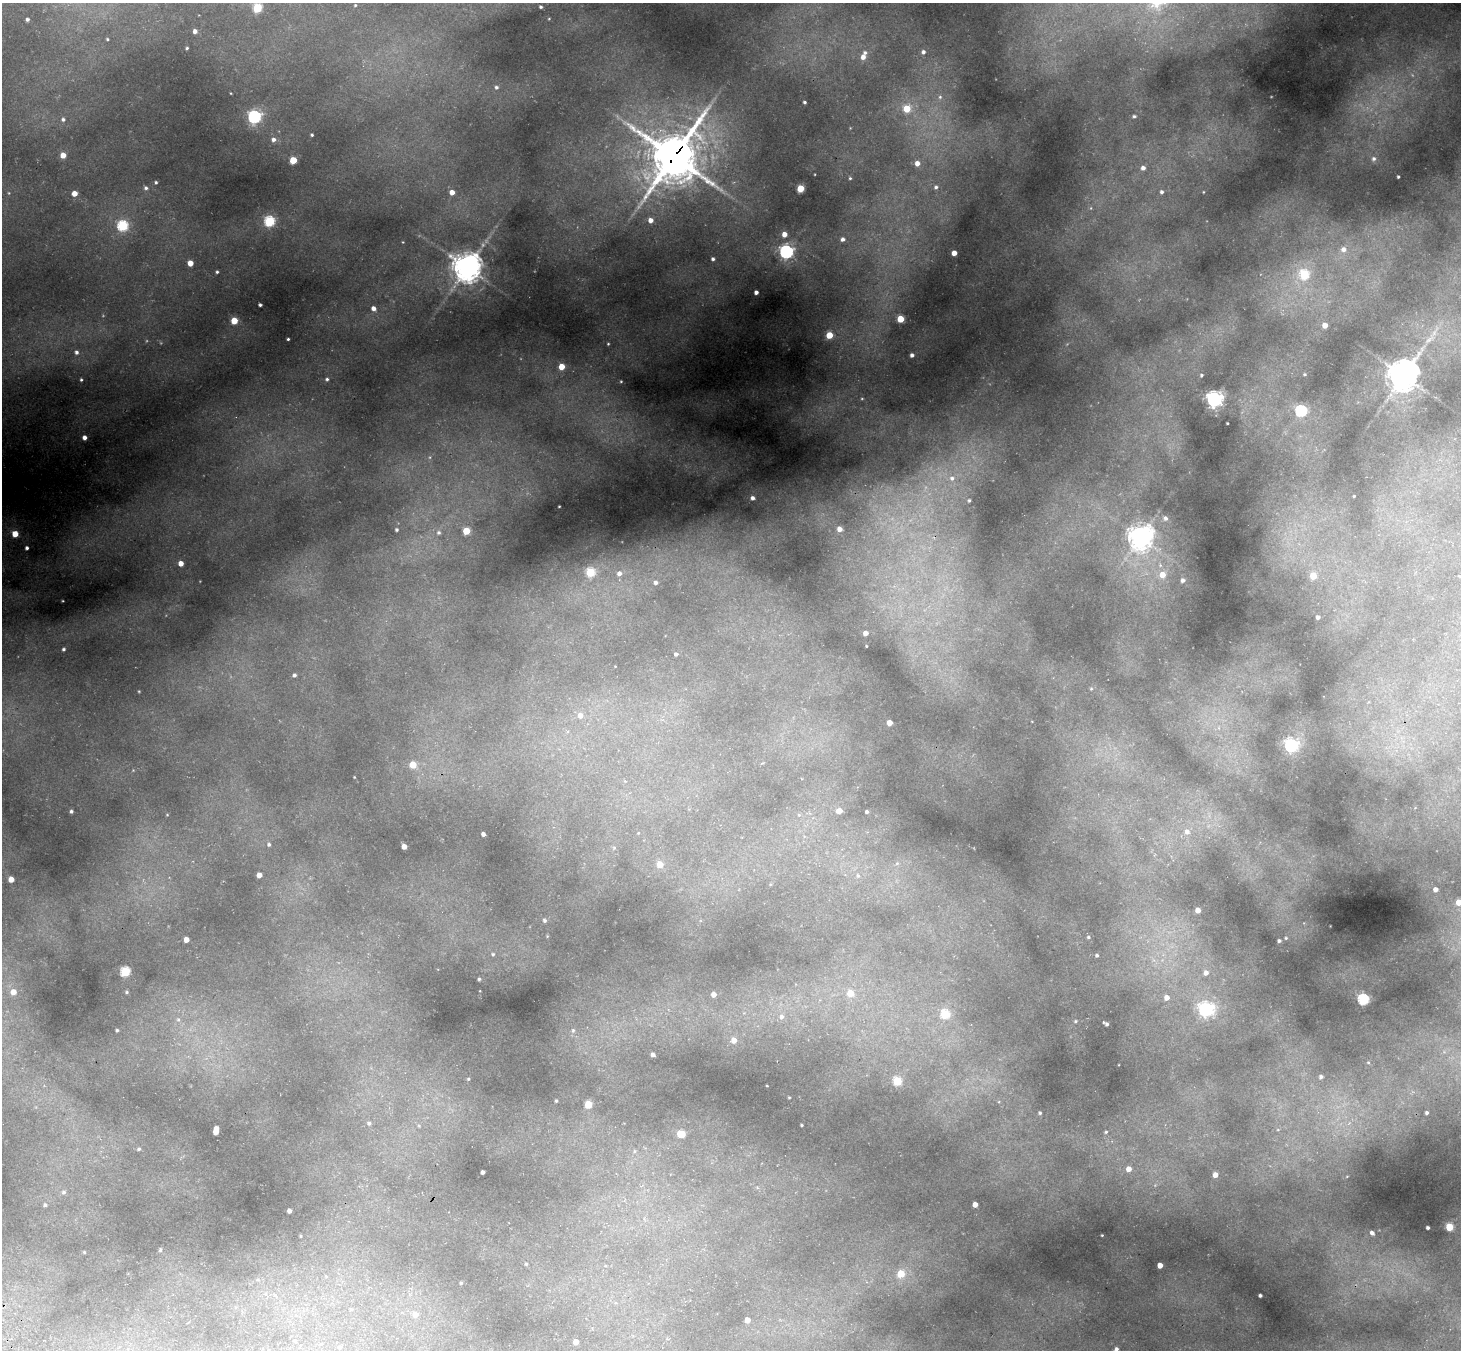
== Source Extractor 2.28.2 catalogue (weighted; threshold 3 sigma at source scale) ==
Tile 7 of 4 x 4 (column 3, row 2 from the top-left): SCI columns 2985-4443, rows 3047-4394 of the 5988 x 6014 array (HDU 1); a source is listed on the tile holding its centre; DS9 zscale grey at full resolution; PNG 1463 x 1352 px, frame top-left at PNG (2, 3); no overlay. Shown black and unused: <1% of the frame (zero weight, under 3 of 4 exposures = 7% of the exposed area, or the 3 px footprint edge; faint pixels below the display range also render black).
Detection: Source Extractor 2.28.2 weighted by HDU 2 'WHT'; one run over the whole footprint, this tile lists its part. Background 0.484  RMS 0.02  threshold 0.0916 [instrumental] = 3 sigma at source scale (4.5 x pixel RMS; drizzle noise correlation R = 1.50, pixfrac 1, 0.05/0.05 arcsec/px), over >= 5 px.
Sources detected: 172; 1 inside a brighter object's white glare — not listed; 1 inside a brighter listed object's ellipse — not listed separately; the other 170 listed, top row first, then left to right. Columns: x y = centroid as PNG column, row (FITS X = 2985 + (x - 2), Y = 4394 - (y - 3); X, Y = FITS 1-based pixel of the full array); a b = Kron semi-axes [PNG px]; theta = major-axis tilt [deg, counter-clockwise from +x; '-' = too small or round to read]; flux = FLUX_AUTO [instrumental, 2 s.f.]
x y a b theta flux
355 5 3 3 - 1.5
541 7 3 2 - 2.3
257 8 5 5 - 91
27 19 4 4 - 3.7
195 31 4 4 - 7
107 39 3 3 - 1.7
187 48 3 2 - 1.9
923 52 5 5 - 5
863 57 6 5 - 12
496 87 6 5 - 4.6
940 97 5 4 - 2.7
804 102 3 3 - 2.5
907 109 5 5 - 49
1134 116 4 4 - 2.8
254 117 6 6 - 290
63 119 5 4 - 3.7
312 135 3 3 - 2.3
274 139 5 5 - 6.2
63 155 4 4 - 18
674 156 17 15 59 6500
1374 159 6 6 - 5.3
293 160 5 4 - 50
917 163 5 4 - 11
1143 168 5 5 - 7.4
1398 177 3 2 - 2.2
850 178 4 3 - 1.9
156 182 4 3 - 2.3
936 187 4 4 - 3.3
146 188 5 4 - 3.5
801 188 5 4 - 58
452 192 4 4 - 14
1162 192 5 5 - 4.2
74 193 4 4 - 18
651 220 5 4 - 10
269 221 5 5 - 150
122 226 6 6 - 130
784 234 4 4 - 13
843 239 5 4 - 6.1
1344 249 6 6 - 7.6
786 252 6 6 - 410
954 253 4 4 - 16
713 259 4 3 - 3.5
190 263 4 4 - 22
467 267 9 8 - 2600
217 272 3 3 - 2.5
1304 274 5 5 - 91
756 292 4 3 - 6
260 305 3 3 - 2.9
373 308 5 5 - 8.3
900 319 4 4 - 49
234 321 5 4 - 42
1325 325 4 4 - 15
829 335 4 4 - 42
288 339 3 3 - 2
608 344 4 3 - 1.3
76 352 5 5 - 4.7
912 355 4 4 - 5
561 366 4 4 - 29
1201 375 3 3 - 2.1
1404 376 9 8 - 2700
81 379 3 2 - 1.9
327 379 4 4 - 2.8
1214 399 6 6 - 680
1301 411 5 5 - 190
1227 423 2 2 - 1.3
84 437 4 4 - 6.5
952 478 5 5 - 4.1
1354 496 3 2 - 1.2
753 498 4 4 - 5.6
969 500 3 2 - 1.8
1166 518 6 5 - 4.9
839 529 4 4 - 11
396 530 4 4 - 3.1
466 531 5 4 - 50
439 533 6 6 - 4.3
15 534 4 4 - 29
1140 537 8 7 - 1500
27 548 3 3 - 3.8
181 563 4 4 - 13
590 572 5 5 - 83
619 573 5 5 - 7.5
1162 575 6 6 - 18
1313 576 4 4 - 36
1183 580 4 4 - 5.3
656 582 3 3 - 5.3
1318 617 3 3 - 3.8
865 633 4 4 - 11
64 649 4 3 - 2.9
676 654 4 3 - 3.4
294 675 4 4 - 3.7
1091 689 5 3 - 2
580 715 7 6 - 10
889 723 4 4 - 16
1291 745 5 5 - 350
413 765 5 5 - 35
71 811 3 3 - 3.3
839 811 6 4 11 12
867 812 4 3 - 3.3
1187 832 7 6 - 7.7
483 834 4 4 - 6
269 844 5 4 - 3.1
404 847 4 4 - 12
660 864 6 6 - 15
259 875 4 4 - 15
858 876 5 5 - 2.7
11 879 5 4 - 14
1435 889 4 4 - 9.3
1459 902 4 4 - 26
1198 910 4 4 - 13
544 920 5 4 - 2.9
1088 937 4 3 - 2.2
1286 938 4 3 - 1.7
186 940 4 4 - 13
1279 941 4 3 - 2.9
493 954 4 3 - 1.8
1097 955 4 4 - 2.6
125 972 5 5 - 110
1206 973 5 5 - 7.5
479 979 3 3 - 2.1
13 992 5 5 - 15
126 992 4 4 - 2.2
850 993 5 5 - 35
714 994 5 5 - 10
1167 997 5 5 - 12
1363 1000 5 5 - 200
1205 1009 6 6 - 470
945 1014 5 5 - 83
782 1017 7 7 - 6.9
1075 1021 3 3 - 1.9
1107 1024 5 4 - 3.8
117 1030 3 3 - 2.2
734 1040 6 5 - 13
653 1055 4 3 - 4.5
1321 1077 4 4 - 4.3
468 1079 3 3 - 1.5
897 1081 5 5 - 71
556 1101 3 3 - 2
588 1104 5 5 - 54
1040 1113 4 3 - 2.5
1427 1113 3 3 - 3.3
369 1123 5 4 - 3
802 1125 3 2 - 1.6
216 1131 7 4 81 26
1106 1132 5 4 - 2.2
681 1134 6 4 -11 43
139 1149 4 3 - 2.2
1129 1169 5 5 - 14
482 1172 3 3 - 4.5
1215 1175 4 4 - 14
63 1192 5 4 - 2.8
975 1204 4 4 - 13
45 1205 4 4 - 2.4
289 1211 4 3 - 5.9
1449 1227 4 4 - 62
1428 1228 3 3 - 3.2
1372 1233 4 3 - 5.2
301 1236 4 2 - 1.4
160 1250 4 3 - 2.1
84 1252 4 3 - 1.5
526 1264 4 3 - 1.8
1160 1265 4 4 - 17
901 1274 5 5 - 44
461 1283 4 3 - 1.8
1260 1295 3 3 - 3.3
415 1315 6 6 - 12
747 1320 4 4 - 15
295 1341 4 3 - 1.6
576 1342 4 4 - 13
340 1347 6 4 -1 3.3
1116 1349 7 3 64 5.6
Overlapping masked pixels (flux is a lower limit): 1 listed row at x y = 674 156
Isophote crosses this tile's border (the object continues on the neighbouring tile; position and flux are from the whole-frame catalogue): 2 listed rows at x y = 1459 902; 1116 1349
Unlisted compact peaks at least as high as the median listed source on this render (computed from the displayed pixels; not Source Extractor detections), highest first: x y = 559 506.